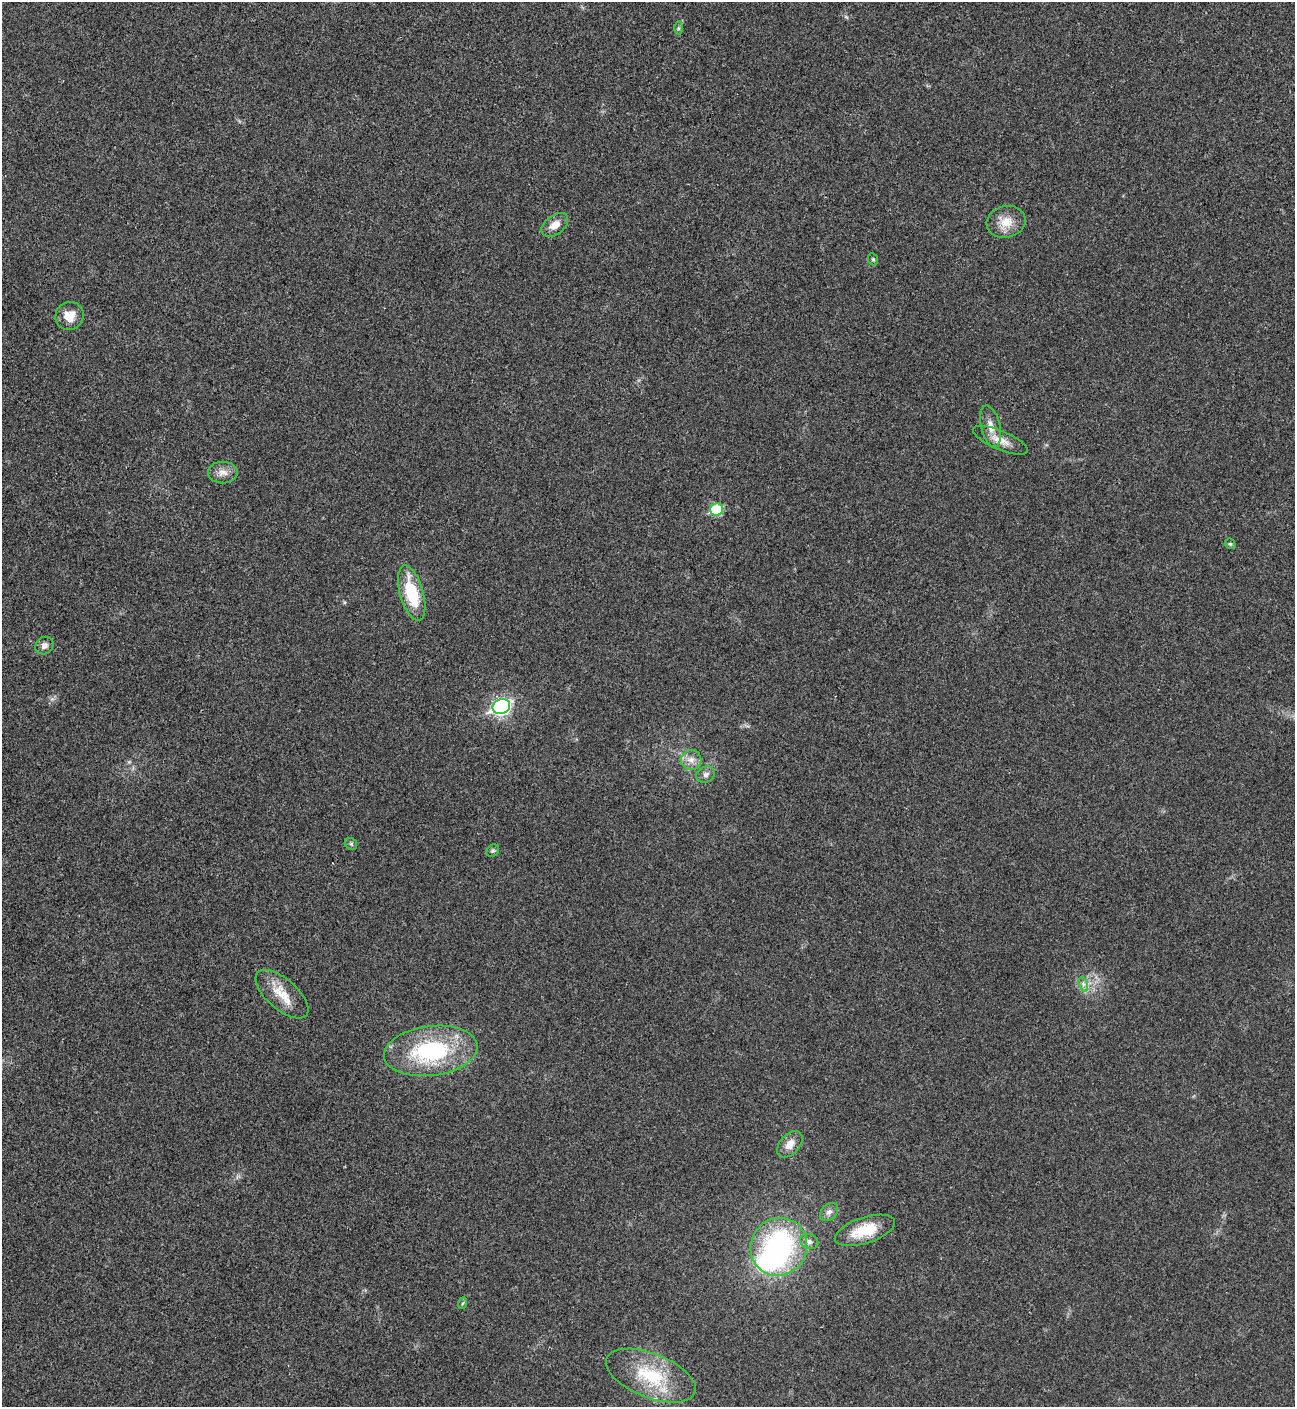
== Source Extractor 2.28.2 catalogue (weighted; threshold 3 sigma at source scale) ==
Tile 11 of 4 x 4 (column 3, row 3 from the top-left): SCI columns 2876-4168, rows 1409-2813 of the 5618 x 5629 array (HDU 1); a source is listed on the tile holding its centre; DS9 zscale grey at full resolution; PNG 1297 x 1409 px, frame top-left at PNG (2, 2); each listed source drawn as its Kron ellipse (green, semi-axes under 4 px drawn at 4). Shown black and unused: <1% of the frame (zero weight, under 3 of 4 exposures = <1% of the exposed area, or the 3 px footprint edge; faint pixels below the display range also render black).
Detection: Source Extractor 2.28.2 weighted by HDU 2 'WHT'; one run over the whole footprint, this tile lists its part. Background 0.0202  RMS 0.0056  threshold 0.0251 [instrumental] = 3 sigma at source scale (4.5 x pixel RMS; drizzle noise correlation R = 1.50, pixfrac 1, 0.05/0.05 arcsec/px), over >= 5 px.
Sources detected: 28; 1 inside a brighter object's white glare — neither listed nor drawn; the other 27 listed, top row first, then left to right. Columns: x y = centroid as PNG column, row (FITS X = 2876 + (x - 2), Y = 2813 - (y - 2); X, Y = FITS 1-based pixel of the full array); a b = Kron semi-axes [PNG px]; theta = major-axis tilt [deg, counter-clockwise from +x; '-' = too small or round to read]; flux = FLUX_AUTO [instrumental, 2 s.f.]
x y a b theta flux
678 28 6 4 -90 1
1006 222 20 15 15 9.2
555 225 15 9 38 5.5
873 259 6 4 -67 0.81
69 316 14 13 - 8.5
991 426 21 9 -76 6.1
1000 440 29 9 -23 7.3
223 472 15 11 0 4.6
717 510 6 6 - 32
1230 544 6 5 - 0.76
412 593 28 11 -74 27
44 646 9 8 - 2.5
501 707 9 7 26 150
691 760 10 10 - 4
706 774 9 7 24 2.2
351 844 6 5 - 1.1
493 851 7 5 42 1
1083 984 7 4 -72 1.4
282 994 32 15 -41 13
431 1051 47 25 7 64
790 1144 15 10 48 5.8
829 1212 10 7 44 2.6
865 1230 31 13 18 18
809 1242 9 7 -23 2.4
779 1247 29 28 - 93
463 1303 6 4 69 0.7
651 1376 47 22 -21 35